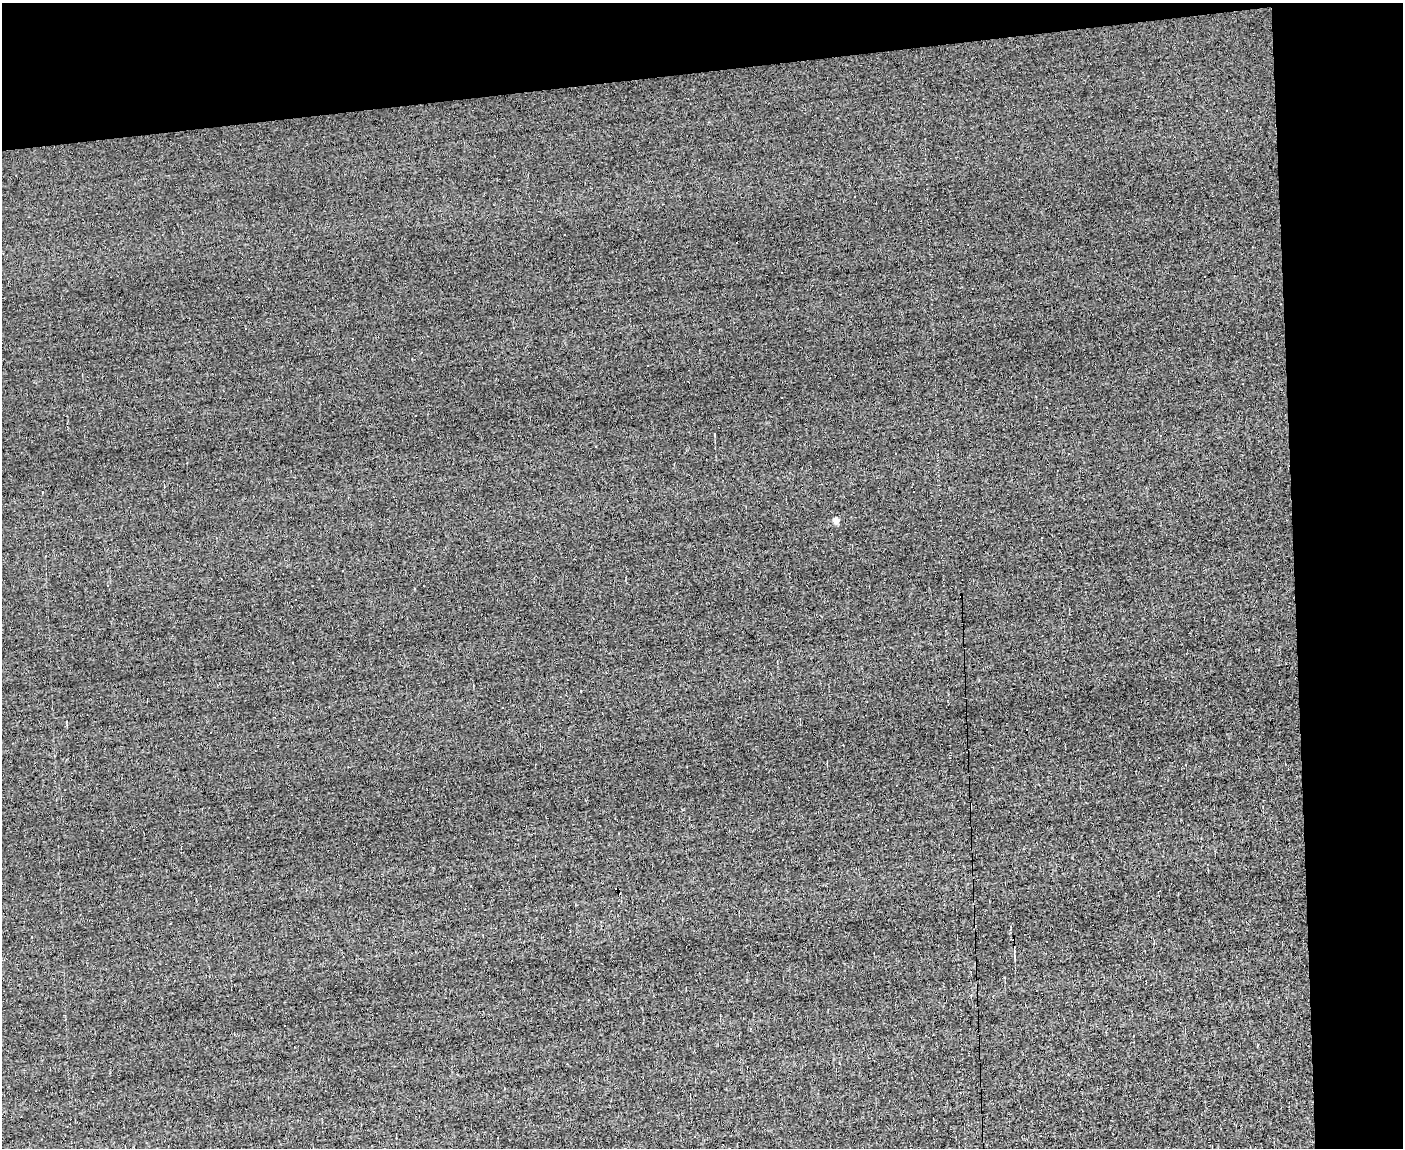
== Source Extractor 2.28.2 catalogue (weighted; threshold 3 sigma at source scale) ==
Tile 3 of 3 x 4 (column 3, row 1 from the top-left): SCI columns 2928-4328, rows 3437-4582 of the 4560 x 4582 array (HDU 1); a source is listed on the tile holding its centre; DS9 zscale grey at full resolution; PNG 1405 x 1150 px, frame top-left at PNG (2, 3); no overlay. Shown black and unused: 14% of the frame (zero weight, under 3 of 5 exposures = <1% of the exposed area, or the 3 px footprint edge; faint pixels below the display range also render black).
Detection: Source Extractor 2.28.2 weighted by HDU 2 'WHT'; one run over the whole footprint, this tile lists its part. Background -0.00162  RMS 0.045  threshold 0.204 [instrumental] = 3 sigma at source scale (4.5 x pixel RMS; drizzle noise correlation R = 1.50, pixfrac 1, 0.05/0.05 arcsec/px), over >= 5 px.
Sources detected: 20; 8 cosmic-ray / hot-pixel residue — not listed; the other 12 listed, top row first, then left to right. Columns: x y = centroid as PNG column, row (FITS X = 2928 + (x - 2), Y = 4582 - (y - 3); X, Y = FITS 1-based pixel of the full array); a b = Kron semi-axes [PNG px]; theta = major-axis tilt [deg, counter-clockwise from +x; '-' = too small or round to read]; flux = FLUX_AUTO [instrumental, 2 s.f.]
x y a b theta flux
854 196 3 2 - 5.3
565 234 3 2 - 4.3
647 366 3 3 - 29
714 434 3 3 - 43
42 492 3 3 - 22
836 520 4 4 - 64
414 589 3 2 - 4.6
581 690 3 2 - 3.5
1186 765 3 3 - 20
1014 949 10 3 -90 6.2
284 1025 3 2 - 4.3
750 1029 4 2 - 3.1
Unlisted compact peaks at least as high as the median listed source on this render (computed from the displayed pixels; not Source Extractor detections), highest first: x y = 66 722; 1004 977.